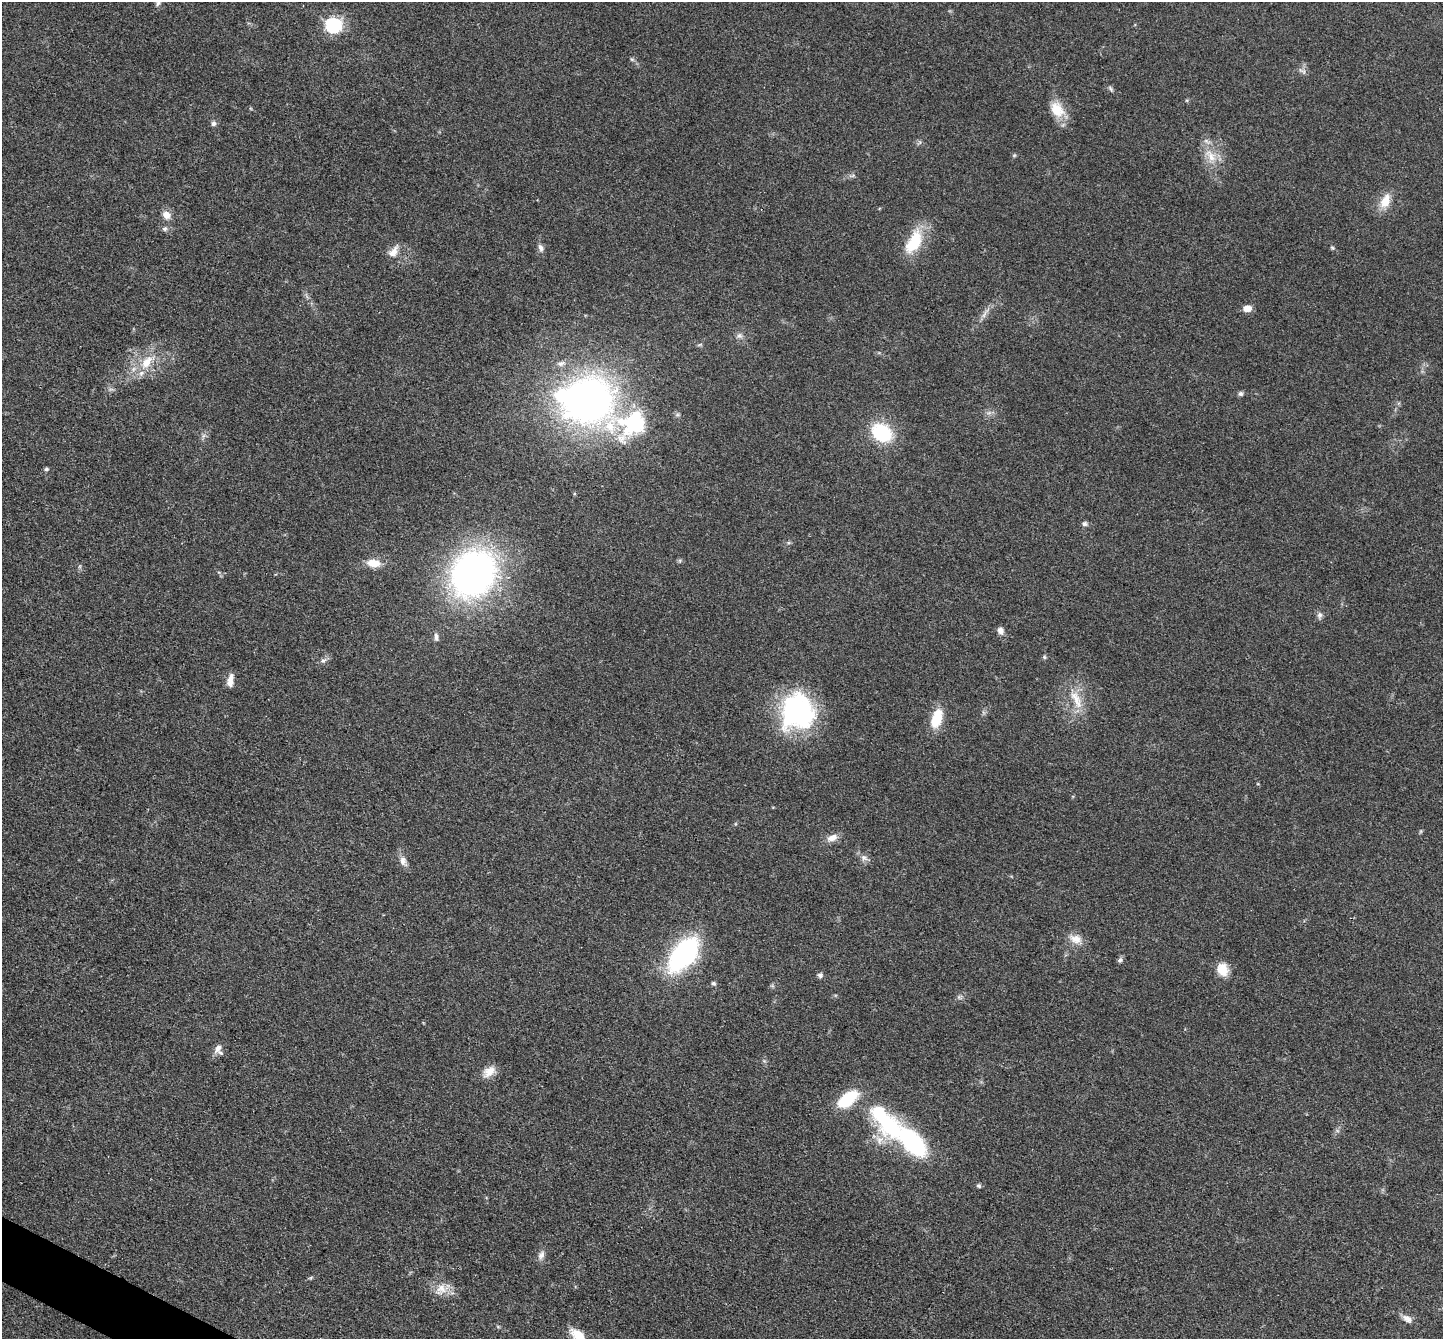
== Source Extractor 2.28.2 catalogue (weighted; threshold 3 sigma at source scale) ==
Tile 7 of 4 x 4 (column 3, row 2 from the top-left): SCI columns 2885-4325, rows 2819-4155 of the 5767 x 5775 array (HDU 1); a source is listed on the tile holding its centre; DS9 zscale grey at full resolution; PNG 1445 x 1341 px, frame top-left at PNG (2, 2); no overlay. Shown black and unused: <1% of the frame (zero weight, under 3 of 4 exposures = <1% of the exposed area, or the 3 px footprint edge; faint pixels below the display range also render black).
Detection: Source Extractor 2.28.2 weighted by HDU 2 'WHT'; one run over the whole footprint, this tile lists its part. Background 0.0996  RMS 0.006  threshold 0.027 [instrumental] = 3 sigma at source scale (4.5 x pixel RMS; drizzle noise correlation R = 1.50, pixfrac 1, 0.05/0.05 arcsec/px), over >= 5 px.
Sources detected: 64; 1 too faint to see at this stretch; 2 inside a brighter object's white glare — not listed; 3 inside a brighter listed object's ellipse — not listed separately; the other 58 listed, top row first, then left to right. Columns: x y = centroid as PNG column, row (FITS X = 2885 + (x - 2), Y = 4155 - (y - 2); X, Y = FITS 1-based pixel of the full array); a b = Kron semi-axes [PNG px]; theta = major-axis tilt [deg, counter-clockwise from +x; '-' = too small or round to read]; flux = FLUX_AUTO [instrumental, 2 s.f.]
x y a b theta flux
158 2 12 6 69 2.3
333 25 7 7 - 130
632 59 6 5 - 1
1302 71 14 4 -33 1.6
1110 88 9 4 -56 1.2
1057 109 22 16 -57 12
214 123 7 6 - 1.8
1210 156 24 12 -49 10
853 176 9 4 19 1.2
1385 201 20 12 65 9.3
166 215 11 9 -55 5
165 229 7 5 21 1.4
914 242 34 16 62 23
540 248 11 6 -76 2.4
1332 248 6 4 -43 0.8
393 252 17 9 52 5.5
1247 308 8 6 2 5.8
985 313 21 4 57 3.2
739 336 9 7 23 2.2
147 362 25 13 50 15
561 363 11 7 20 2.8
1240 394 6 6 - 1.5
590 399 40 35 40 300
633 423 58 34 9 71
882 433 24 19 -37 33
46 469 6 4 1 1.2
1084 524 8 6 -11 1.7
680 561 6 4 -73 0.86
373 563 19 10 -7 7.6
473 573 40 34 54 260
1319 615 10 7 84 2.1
1000 631 9 7 -66 3
436 637 11 5 -86 2
1044 657 6 5 - 0.89
323 660 9 5 29 1.9
230 680 16 7 82 4.5
1076 700 32 11 -64 12
797 712 41 38 83 87
937 718 23 11 73 16
832 838 15 9 23 4.8
864 858 11 7 -36 2.9
403 861 15 9 -72 4.1
1076 939 18 11 -13 6.6
683 954 26 14 50 150
1120 960 7 6 - 1.6
1222 970 15 12 -70 9.7
820 975 6 6 - 1.8
713 983 7 5 -29 1.1
218 1048 13 7 55 3.4
489 1071 18 11 38 6.6
847 1099 29 14 38 23
879 1140 13 10 89 5.4
913 1142 39 16 -46 75
979 1186 6 5 - 1.1
541 1255 13 7 60 3
441 1289 20 15 53 8.3
1407 1319 14 8 -31 3.8
578 1335 22 13 -41 10
Isophote crosses this tile's border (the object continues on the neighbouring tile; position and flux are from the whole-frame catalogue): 2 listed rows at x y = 158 2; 578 1335